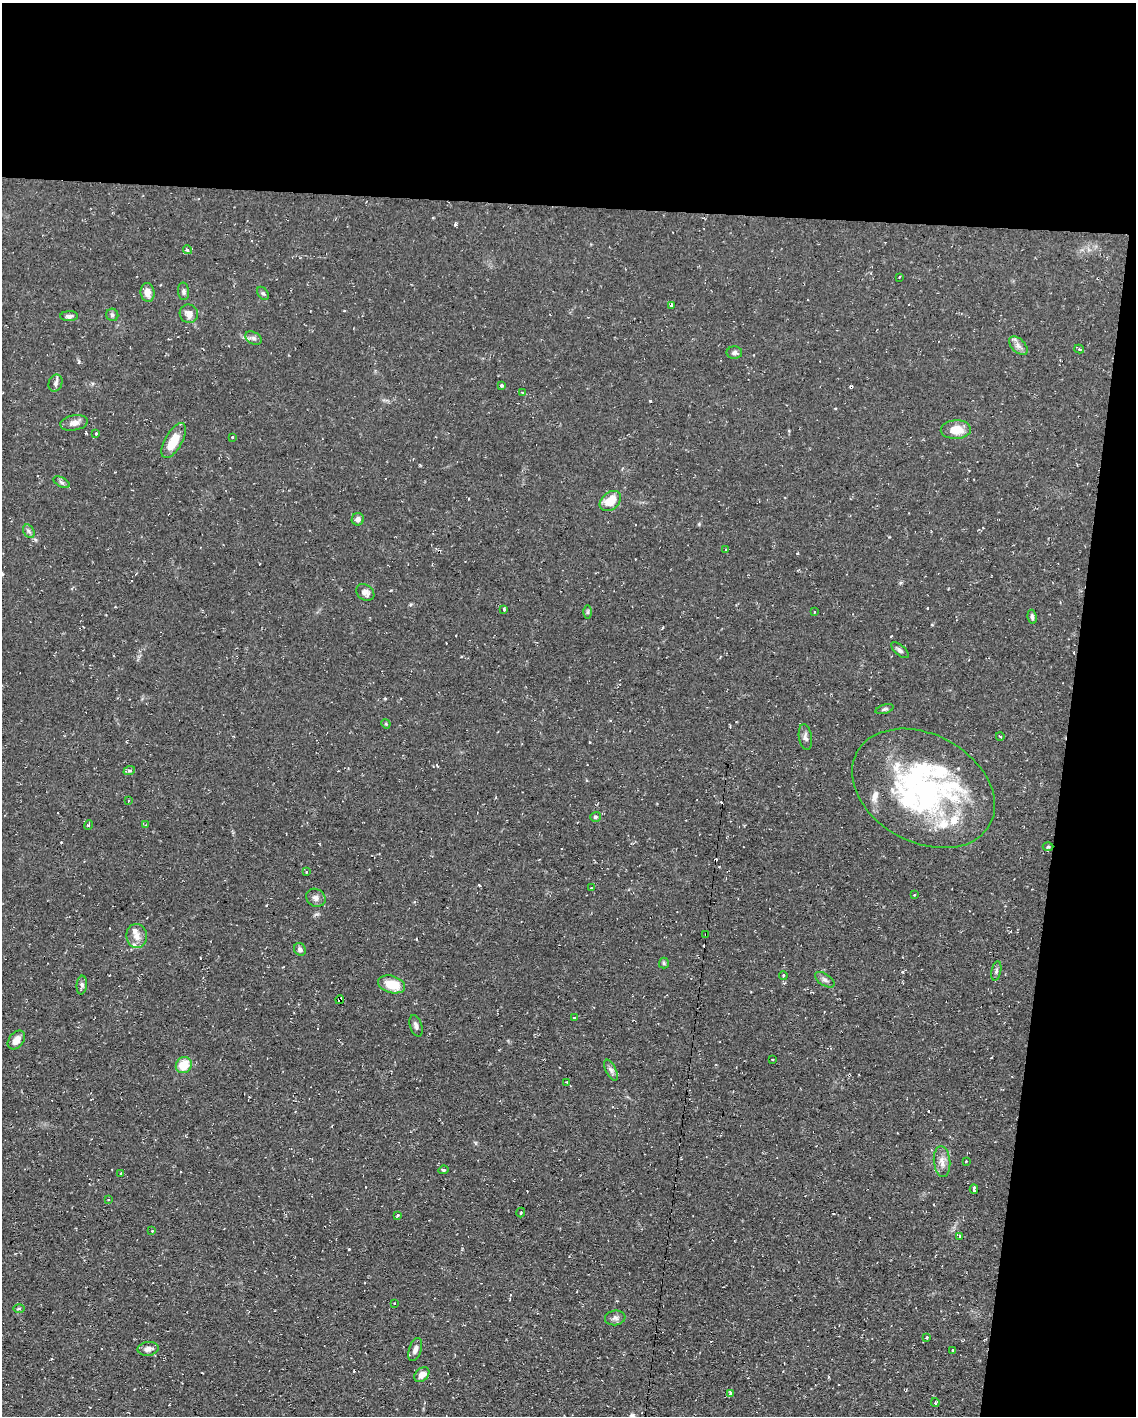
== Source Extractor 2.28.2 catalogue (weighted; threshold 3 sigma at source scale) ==
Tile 4 of 4 x 3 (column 4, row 1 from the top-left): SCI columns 3404-4537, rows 3043-4456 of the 4537 x 4562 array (HDU 1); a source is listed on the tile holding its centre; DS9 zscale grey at full resolution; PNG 1138 x 1418 px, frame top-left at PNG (2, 3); each listed source drawn as its Kron ellipse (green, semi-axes under 4 px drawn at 4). Shown black and unused: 20% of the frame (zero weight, under 2 of 3 exposures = <1% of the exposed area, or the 3 px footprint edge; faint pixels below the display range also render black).
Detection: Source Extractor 2.28.2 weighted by HDU 2 'WHT'; one run over the whole footprint, this tile lists its part. Background 0.112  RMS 0.0077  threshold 0.0345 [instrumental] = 3 sigma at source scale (4.5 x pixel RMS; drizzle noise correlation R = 1.50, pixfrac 1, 0.05/0.05 arcsec/px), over >= 5 px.
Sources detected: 102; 10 cosmic-ray / hot-pixel residue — neither listed nor drawn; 8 inside a brighter listed object's ellipse — not listed separately; the other 84 listed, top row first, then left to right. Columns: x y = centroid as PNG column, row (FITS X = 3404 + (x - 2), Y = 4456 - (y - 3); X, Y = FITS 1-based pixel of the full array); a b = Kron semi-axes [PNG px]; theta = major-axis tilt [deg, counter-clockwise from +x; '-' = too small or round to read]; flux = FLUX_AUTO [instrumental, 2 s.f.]
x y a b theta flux
187 250 4 4 - 2.2
899 277 3 2 - 0.8
184 291 9 5 -86 1.7
147 292 9 7 -84 6.1
263 293 7 5 -52 1.4
671 305 3 3 - 6.3
189 314 9 9 - 5.4
112 315 6 6 - 1.6
69 316 9 5 0 2.9
254 338 9 6 -27 2.2
1018 346 11 6 -45 3.6
1079 349 5 4 - 2.1
734 353 8 6 -1 2.3
56 383 8 6 70 2.5
501 385 4 3 - 4.7
522 392 4 3 - 0.57
74 423 14 7 10 4.9
956 430 15 9 2 12
96 433 3 3 - 0.72
232 437 3 3 - 2.4
174 441 19 8 60 15
61 482 9 4 -27 2.1
610 501 12 8 41 13
358 519 6 6 - 2.6
29 531 7 5 -59 1.7
726 549 3 2 - 0.69
365 592 10 7 -34 3.9
504 610 3 3 - 1.8
588 612 6 4 89 1.1
814 612 3 2 - 1
1032 617 7 4 -82 1.7
900 650 11 5 -40 2.2
884 709 9 4 17 1.5
386 724 5 3 - 0.7
1000 736 4 3 - 0.71
805 737 13 6 -81 2.8
129 771 6 4 19 1.2
923 788 76 54 -29 180
128 801 3 2 - 0.52
595 817 5 5 - 1.2
89 825 5 3 - 1
146 825 3 3 - 0.64
1048 847 5 3 - 0.99
306 872 3 3 - 0.61
591 888 2 2 - 0.54
914 895 3 2 - 0.67
316 898 10 8 -34 3.7
706 934 3 2 - 0.66
137 936 12 10 -83 6.1
300 949 7 5 -57 2.2
664 963 5 5 - 1.1
996 971 10 4 79 1.8
783 976 4 3 - 2.3
825 980 11 5 -34 2.5
391 984 14 8 -16 16
82 985 9 5 85 1.9
340 1000 4 3 - 5
574 1018 3 3 - 0.77
416 1026 11 6 -73 2.6
16 1040 10 7 52 6.3
772 1059 3 2 - 0.87
184 1065 8 7 - 15
611 1070 11 5 -64 2.5
566 1082 3 3 - 2.3
942 1161 15 8 -84 5.7
966 1161 3 2 - 0.93
443 1170 5 4 - 1.2
121 1174 3 3 - 11
974 1189 5 3 - 7.6
108 1199 3 2 - 0.88
521 1213 5 3 - 0.81
397 1215 3 2 - 0.75
152 1231 3 3 - 0.63
959 1236 4 2 - 0.71
394 1303 3 2 - 0.64
19 1309 6 4 1 1
615 1318 10 7 7 2.8
926 1338 4 4 - 1.3
148 1349 10 7 7 4.2
415 1349 12 6 72 3.2
953 1351 3 3 - 2.2
422 1375 8 6 43 5.6
730 1393 4 3 - 3.7
935 1402 4 3 - 1.2
Overlapping masked pixels (flux is a lower limit): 2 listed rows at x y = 706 934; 340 1000